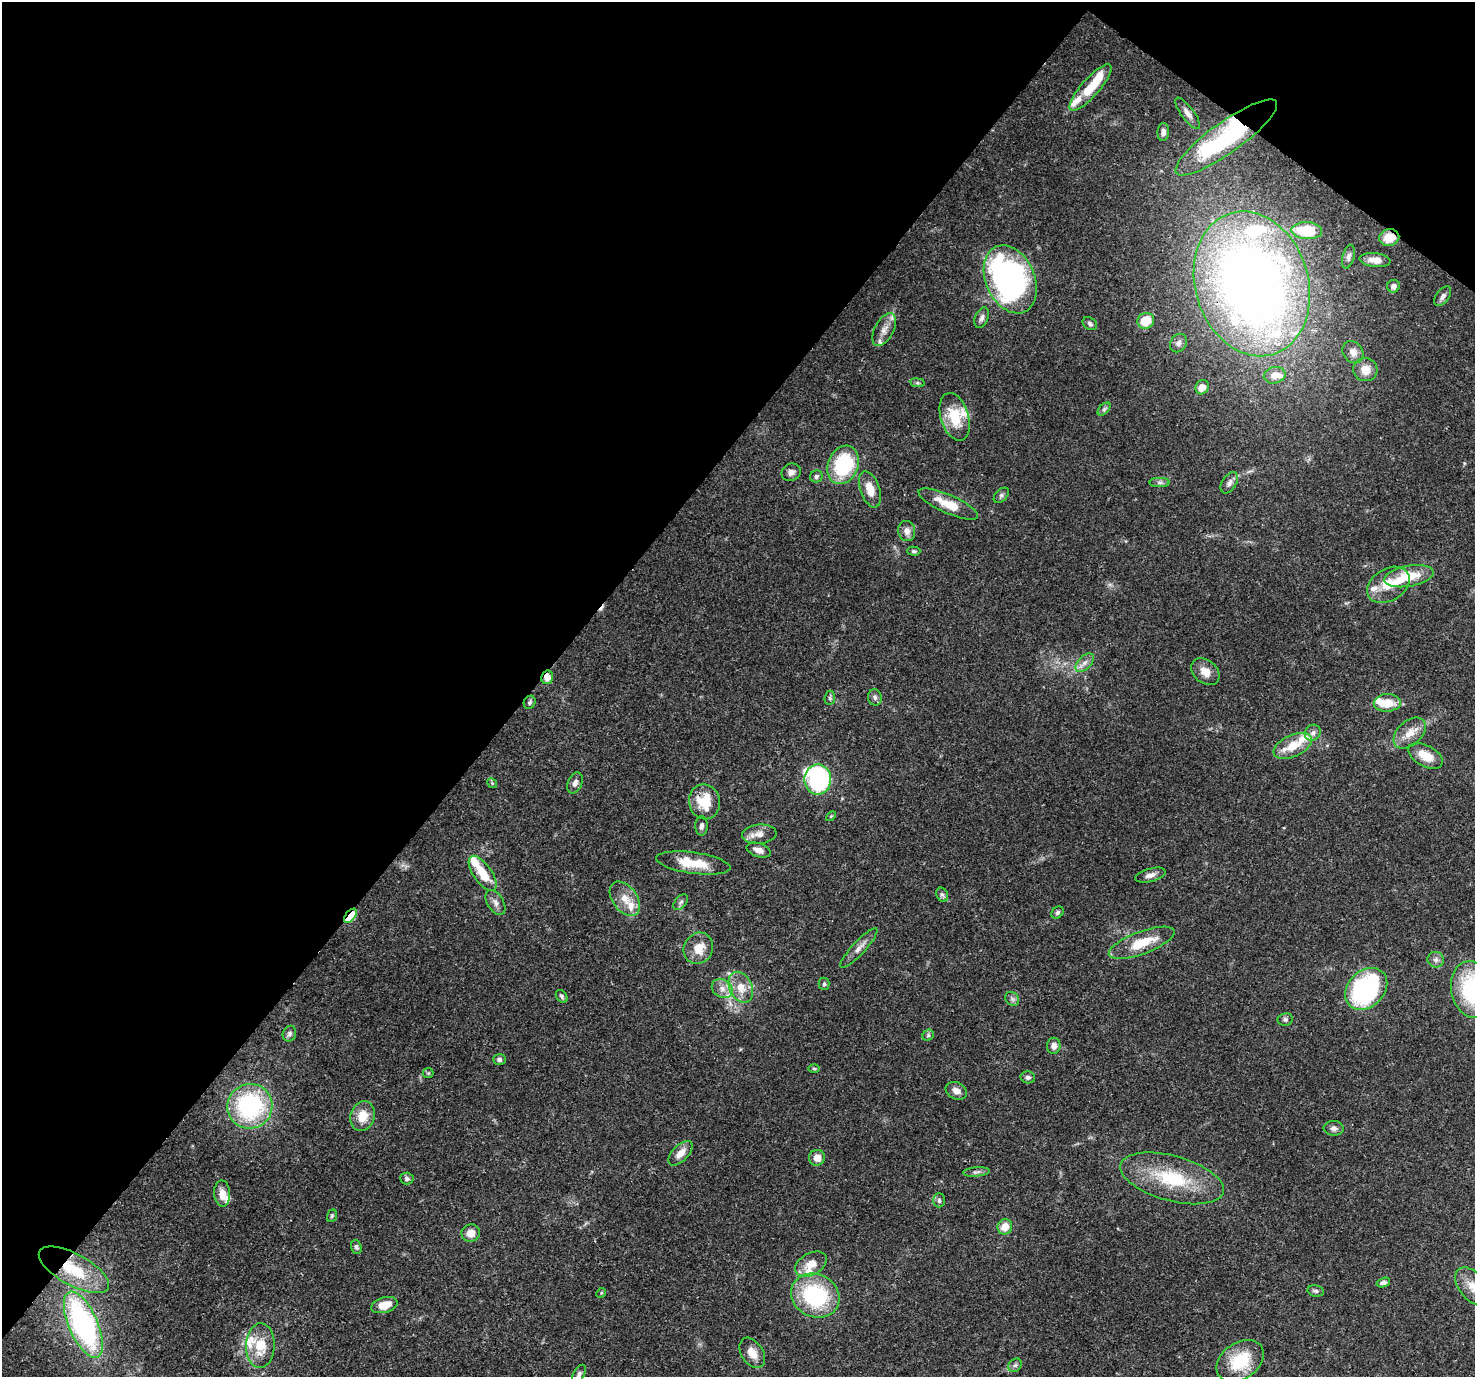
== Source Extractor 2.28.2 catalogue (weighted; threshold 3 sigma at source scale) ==
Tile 2 of 4 x 4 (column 2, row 1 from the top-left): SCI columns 1559-3031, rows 4465-5839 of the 6056 x 6107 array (HDU 1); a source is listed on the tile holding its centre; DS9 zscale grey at full resolution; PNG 1477 x 1379 px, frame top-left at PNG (2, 2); each listed source drawn as its Kron ellipse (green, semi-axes under 4 px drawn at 4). Shown black and unused: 39% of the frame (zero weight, under 3 of 4 exposures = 8% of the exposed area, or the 3 px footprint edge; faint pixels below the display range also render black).
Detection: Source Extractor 2.28.2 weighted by HDU 2 'WHT'; one run over the whole footprint, this tile lists its part. Background 0.0865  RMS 0.0036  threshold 0.0162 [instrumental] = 3 sigma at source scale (4.5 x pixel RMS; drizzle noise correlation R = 1.50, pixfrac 1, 0.0396/0.0396 arcsec/px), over >= 5 px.
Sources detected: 132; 2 inside a brighter object's white glare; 1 cosmic-ray / hot-pixel residue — neither listed nor drawn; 17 inside a brighter listed object's ellipse — not listed separately; the other 112 listed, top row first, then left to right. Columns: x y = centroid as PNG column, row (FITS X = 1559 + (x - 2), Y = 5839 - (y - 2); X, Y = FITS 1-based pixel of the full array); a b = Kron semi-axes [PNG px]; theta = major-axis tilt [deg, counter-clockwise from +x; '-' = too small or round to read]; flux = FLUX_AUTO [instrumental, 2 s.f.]
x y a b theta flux
1090 88 30 9 48 11
1188 113 19 6 -53 2.3
1163 132 9 6 85 1.5
1226 137 61 15 36 60
1307 231 15 8 -3 16
1389 237 10 8 11 6.1
1348 257 12 6 75 1.2
1375 260 15 7 -6 3
1010 279 35 24 -66 110
1252 284 74 56 -73 340
1393 286 6 6 - 1.7
1443 296 11 6 53 1.5
982 318 11 6 68 1.4
1146 321 8 8 - 7.7
1090 324 8 5 -35 0.94
884 330 18 9 62 3.6
1178 343 10 8 58 1.3
1353 352 12 9 -54 2.8
1365 370 12 11 - 4.4
1275 375 11 8 12 3.7
917 383 7 4 -8 0.61
1202 387 7 6 - 2.8
1104 409 8 4 45 0.78
955 417 24 14 -73 11
843 465 20 15 68 29
791 472 10 8 24 1.8
816 476 6 6 - 0.94
1160 482 10 4 0 0.95
1229 483 12 7 58 1.7
870 489 19 9 -71 5.2
1001 495 9 5 46 0.92
948 504 32 9 -24 8.2
907 531 10 8 -76 2.3
914 551 7 4 -1 0.67
1409 576 25 10 10 10
1388 585 23 16 31 8.6
1085 663 11 6 45 2
1205 672 16 11 -40 3.8
547 677 7 6 - 3.5
875 697 8 7 - 1.1
830 698 7 5 84 0.72
530 702 7 5 63 0.78
1387 703 13 9 3 7.2
1313 733 8 7 - 1.6
1410 733 19 12 42 4.7
1293 746 20 11 24 7.5
1426 756 19 10 -29 5.9
818 780 15 13 89 60
492 783 5 4 - 0.44
575 783 11 7 67 1.7
704 802 17 15 -79 11
831 816 6 3 44 0.45
701 826 10 6 88 1.3
759 834 17 9 4 3.3
759 850 12 6 -19 2.2
693 863 37 10 -8 11
483 873 20 9 -56 8.5
1150 875 15 6 15 2.2
942 895 7 5 -66 0.95
625 899 19 12 -53 5.2
495 902 13 8 -58 2
681 902 9 5 48 1
1057 912 7 5 45 0.83
350 916 8 4 50 23
1142 943 35 11 20 12
698 948 16 14 59 6.2
859 948 26 6 47 2.8
1436 960 8 7 - 1.4
824 984 6 5 - 0.65
741 987 16 11 -64 5.5
722 989 11 9 -33 2.7
1366 989 23 18 45 61
1472 989 28 21 -78 35
562 996 7 5 -53 0.8
1012 999 7 6 - 1
1285 1019 7 6 - 1.1
289 1034 8 6 69 1.2
928 1035 6 5 - 0.61
1054 1046 8 7 - 1.9
499 1060 6 5 - 1
814 1069 6 4 -2 0.51
428 1073 5 5 - 0.45
1028 1077 7 6 - 1
956 1091 11 8 -26 2.2
250 1106 22 22 - 47
363 1116 15 12 72 6.6
1334 1128 10 7 -4 1.4
680 1153 15 8 46 3.6
817 1158 8 8 - 3.3
976 1172 13 4 5 1.1
1172 1178 53 22 -15 25
407 1179 7 6 - 1.1
222 1193 13 8 -87 3.6
939 1200 7 5 -90 0.87
332 1216 6 4 70 0.58
1005 1227 8 7 - 4.1
471 1233 9 8 - 3.3
356 1247 7 5 -70 0.81
811 1264 17 11 30 4.9
74 1270 39 15 -29 17
1383 1282 7 4 18 1.8
1473 1287 22 13 -50 6
1316 1291 8 5 -11 0.94
601 1293 5 4 - 0.45
815 1296 25 21 -26 34
384 1305 13 7 16 4.8
83 1325 35 14 -66 77
260 1346 22 14 88 9
752 1353 17 10 -58 4
1240 1361 26 18 34 16
1015 1365 7 6 - 0.87
579 1374 10 5 59 1.1
Overlapping masked pixels (flux is a lower limit): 8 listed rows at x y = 1226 137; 1389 237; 1252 284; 547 677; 704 802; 350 916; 1142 943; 74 1270
Isophote crosses this tile's border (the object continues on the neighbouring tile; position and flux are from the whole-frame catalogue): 2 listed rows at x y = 1472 989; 1473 1287